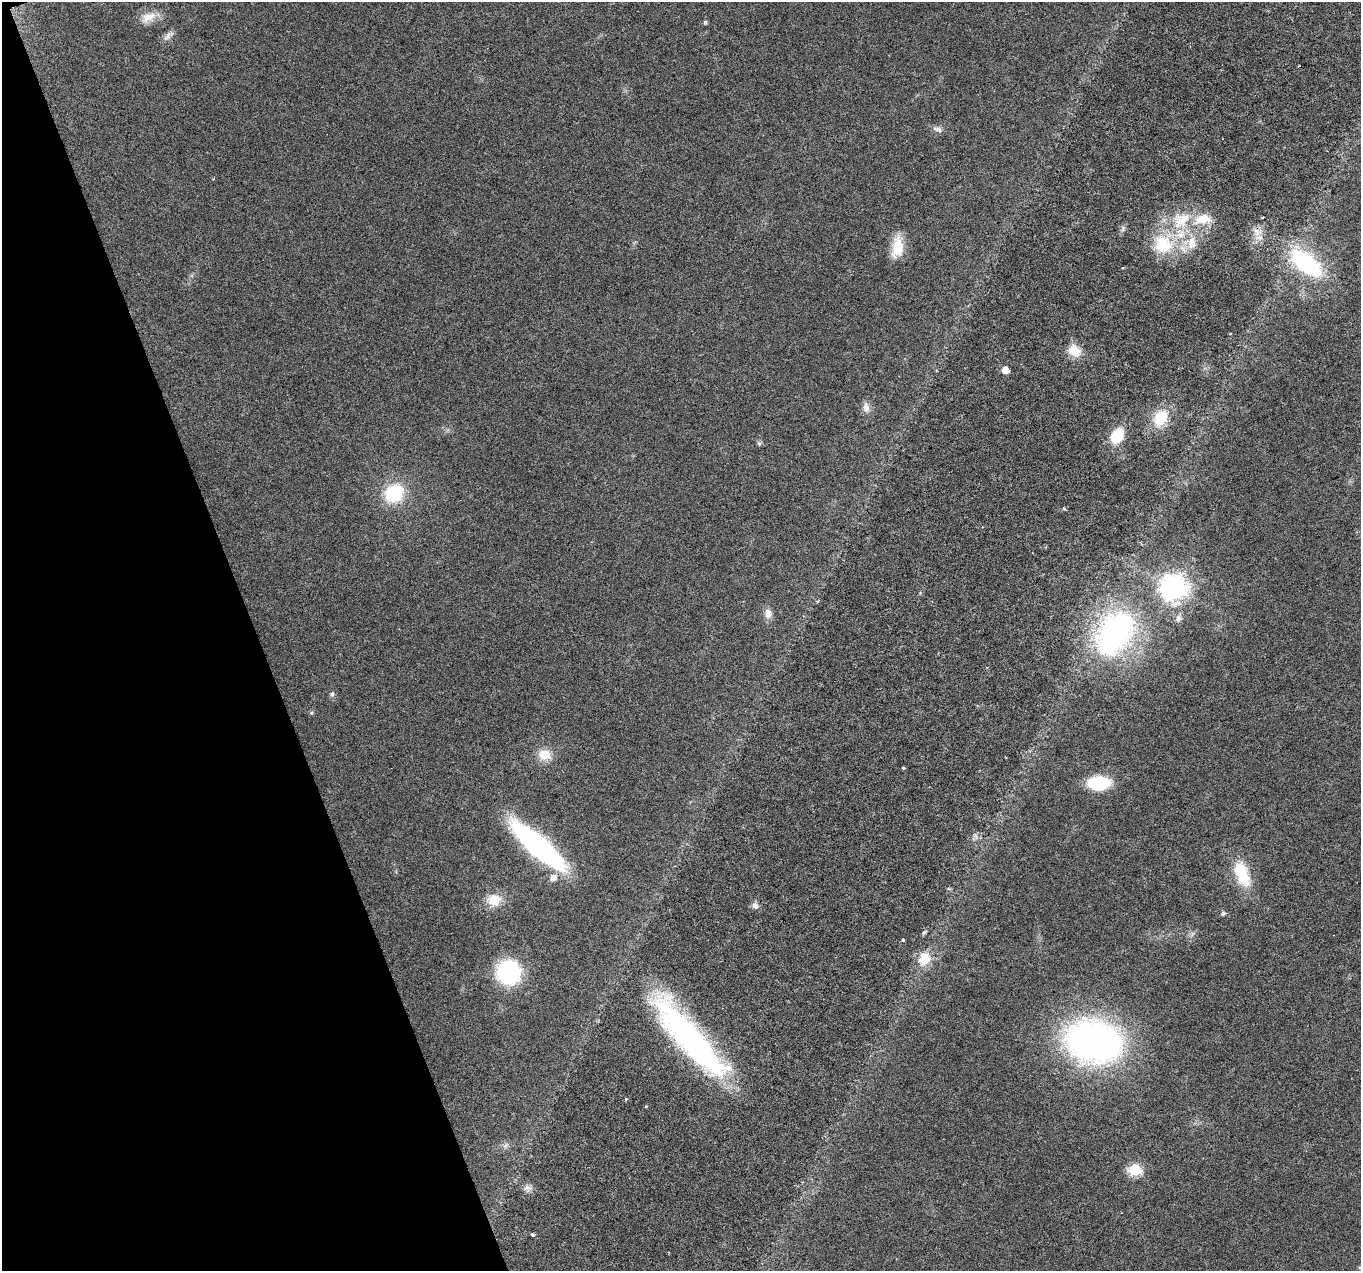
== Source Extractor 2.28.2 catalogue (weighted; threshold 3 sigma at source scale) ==
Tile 5 of 4 x 4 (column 1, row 2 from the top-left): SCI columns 2-1360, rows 2662-3930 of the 5437 x 5268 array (HDU 1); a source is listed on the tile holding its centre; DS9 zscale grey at full resolution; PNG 1363 x 1273 px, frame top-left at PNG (2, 2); no overlay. Shown black and unused: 19% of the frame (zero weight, under 3 of 6 exposures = <1% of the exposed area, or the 3 px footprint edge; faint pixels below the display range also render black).
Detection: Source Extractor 2.28.2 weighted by HDU 2 'WHT'; one run over the whole footprint, this tile lists its part. Background 0.0284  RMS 0.0027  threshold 0.0112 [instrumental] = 3 sigma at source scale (4.09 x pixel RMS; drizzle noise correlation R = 1.36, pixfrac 0.8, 0.0396/0.0396 arcsec/px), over >= 5 px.
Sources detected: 45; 1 cosmic-ray / hot-pixel residue — not listed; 2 inside a brighter listed object's ellipse — not listed separately; the other 42 listed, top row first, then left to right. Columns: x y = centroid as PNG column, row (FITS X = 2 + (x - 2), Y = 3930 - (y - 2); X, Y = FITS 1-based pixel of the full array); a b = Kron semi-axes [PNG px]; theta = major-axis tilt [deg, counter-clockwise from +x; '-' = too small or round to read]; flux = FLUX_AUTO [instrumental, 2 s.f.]
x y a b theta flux
149 17 23 10 27 3.2
705 22 5 4 - 0.49
167 36 17 6 54 1.2
938 129 14 6 -19 1
1262 217 3 2 - 0.33
1182 220 27 18 39 9.6
1192 243 17 11 -88 3.9
1163 245 26 22 -29 12
897 247 27 13 82 5.4
1306 263 35 16 -39 28
1074 351 16 12 -40 4
1005 370 5 5 - 3.4
866 408 14 8 -76 1.6
1160 418 20 15 56 7.1
1117 436 20 13 58 6.7
759 444 6 6 - 0.43
394 493 15 12 44 17
1064 509 4 4 - 0.39
1173 588 9 9 - 260
768 613 14 9 -88 1.7
1178 618 10 8 65 1
1115 633 41 27 56 66
332 694 7 5 90 0.56
544 754 16 13 -1 3.8
903 768 3 3 - 0.39
1099 783 18 11 2 15
976 836 7 4 -71 0.56
538 846 52 14 -42 66
1242 874 33 16 -68 9.2
553 878 8 7 - 1.8
494 900 17 15 1 4.2
755 906 9 7 -65 1.1
1223 913 6 5 - 0.58
903 940 3 3 - 0.39
924 959 19 15 53 4.7
509 972 21 20 - 24
690 1039 107 24 -49 69
1093 1041 53 38 -12 95
626 1099 4 3 - 0.28
1135 1170 6 6 - 23
527 1188 11 6 21 1.1
532 1235 5 4 - 0.61